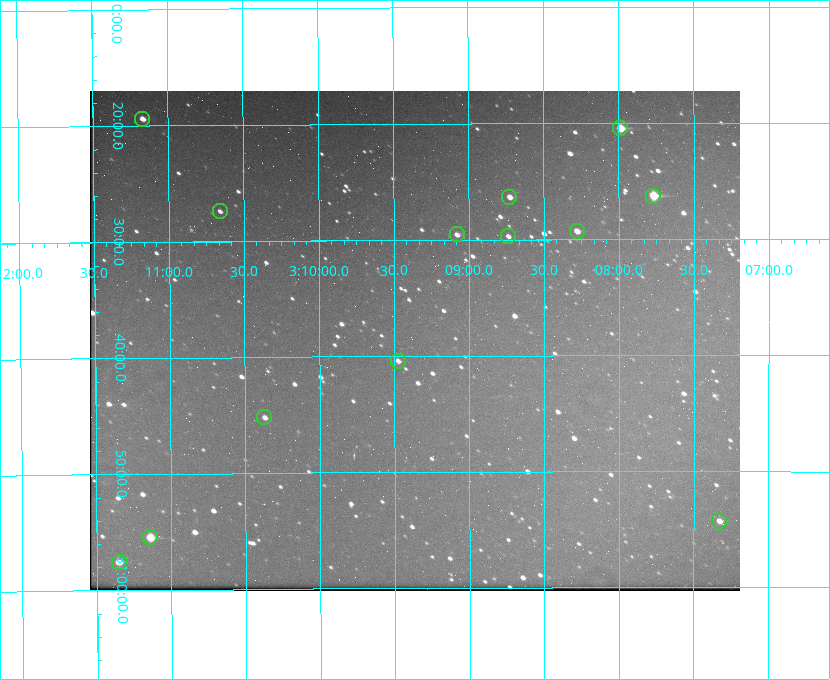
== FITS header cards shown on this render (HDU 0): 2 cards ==
NAXIS1  =                  650 / Width of table row in bytes
NAXIS2  =                  500 / Number of rows in table

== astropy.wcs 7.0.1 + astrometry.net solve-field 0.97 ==
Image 650 x 500 px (HDU 0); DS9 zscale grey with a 90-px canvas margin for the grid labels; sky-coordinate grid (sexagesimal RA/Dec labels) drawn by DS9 from the SOLVED WCS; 13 Tycho-2 reference stars matched to detected sources circled (green)
Header WCS: none
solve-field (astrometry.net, Tycho-2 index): SOLVED blind (the file carries no WCS)
Solved WCS: RA---TAN-SIP/DEC--TAN-SIP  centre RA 03:09:22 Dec +30:39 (47.34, +30.64 deg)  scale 5.17 arcsec/px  FOV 56.0' x 43.1'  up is -180 deg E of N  parity flipped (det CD > 0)
(file carries no celestial WCS; the grid is the blind solution)
Tycho-2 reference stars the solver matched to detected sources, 13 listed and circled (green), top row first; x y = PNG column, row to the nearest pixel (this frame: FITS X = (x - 90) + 1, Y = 500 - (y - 91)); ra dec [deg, ICRS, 3 dp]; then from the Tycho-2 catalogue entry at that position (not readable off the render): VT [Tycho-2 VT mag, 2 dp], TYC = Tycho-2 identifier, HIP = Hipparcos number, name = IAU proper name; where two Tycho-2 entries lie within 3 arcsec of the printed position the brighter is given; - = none
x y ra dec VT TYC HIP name
142 119 47.792 +30.323 11.52 2340-1736-1 - -
620 128 46.997 +30.341 9.26 2339-1426-1 - -
653 196 46.942 +30.437 9.50 2339-1638-1 - -
509 197 47.182 +30.439 11.33 2339-1340-1 - -
220 211 47.665 +30.457 11.70 2340-1064-1 - -
577 231 47.070 +30.488 10.91 2339-1082-1 - -
457 234 47.270 +30.492 11.72 2340-1534-1 - -
508 236 47.184 +30.495 11.78 2339-1503-1 - -
398 361 47.369 +30.674 11.68 2340-1714-1 - -
264 417 47.592 +30.753 11.61 2340-1087-1 - -
719 521 46.832 +30.904 11.42 2339-646-1 - -
150 537 47.785 +30.924 10.11 2340-1700-1 - -
119 562 47.838 +30.960 11.41 2340-1051-1 - -